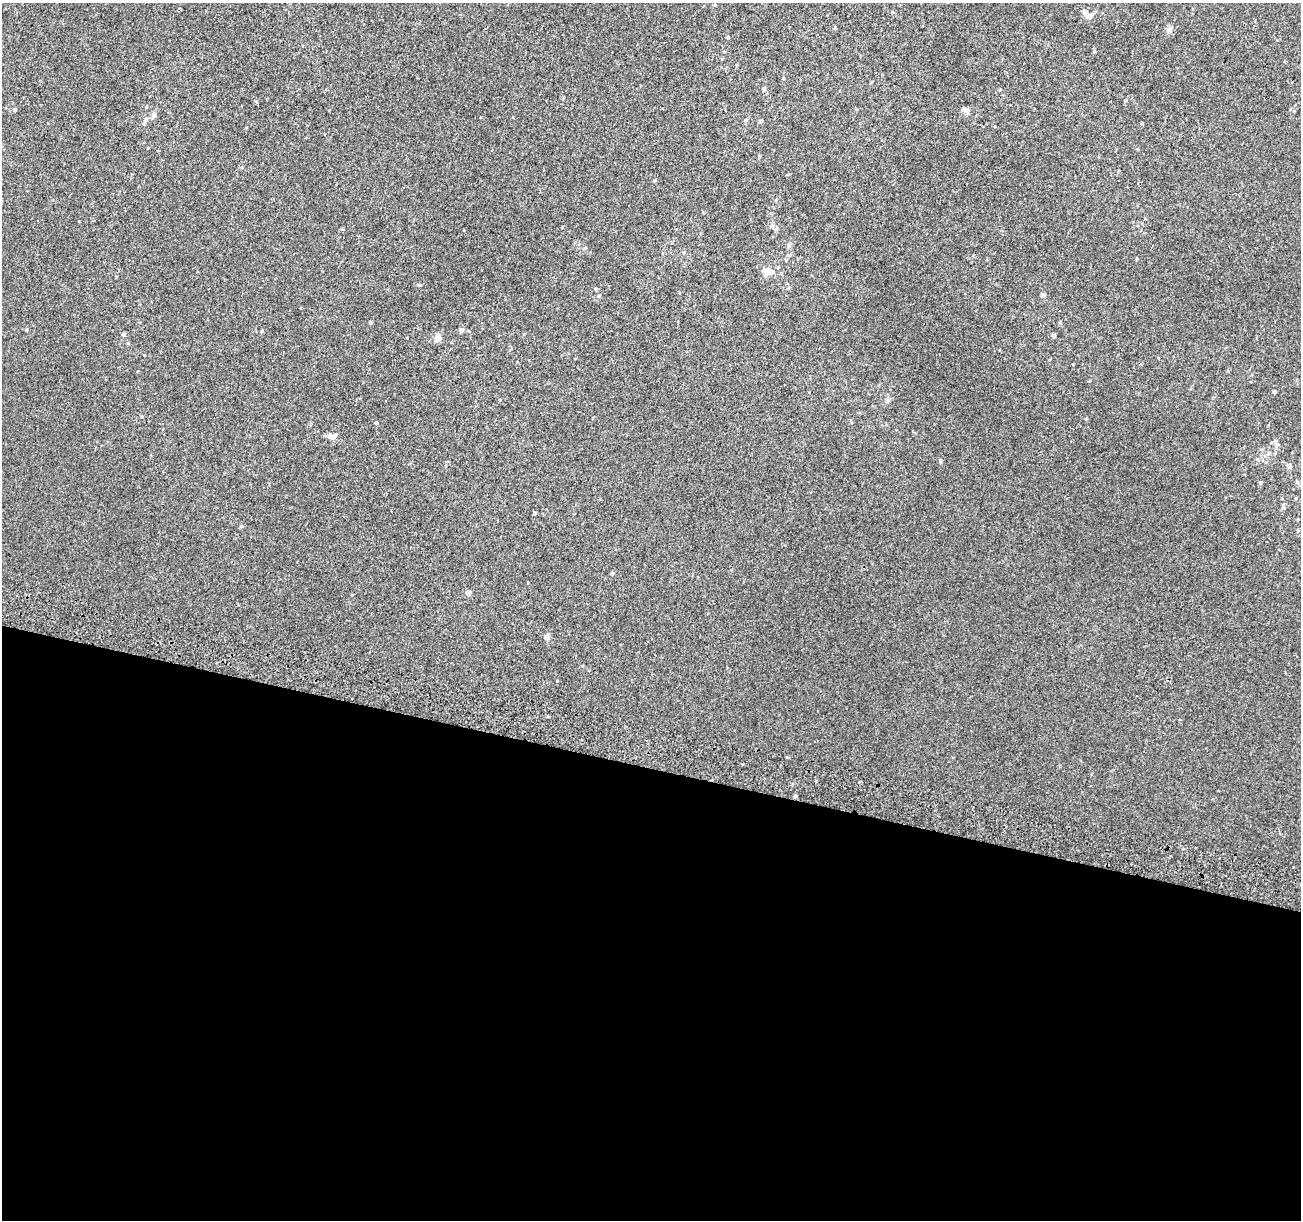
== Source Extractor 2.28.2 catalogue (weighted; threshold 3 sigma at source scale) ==
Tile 14 of 4 x 4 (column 2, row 4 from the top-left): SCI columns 1325-2623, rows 334-1551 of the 5231 x 5470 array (HDU 1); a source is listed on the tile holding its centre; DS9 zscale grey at full resolution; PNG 1303 x 1222 px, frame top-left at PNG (2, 3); no overlay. Shown black and unused: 37% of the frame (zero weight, under 2 of 3 exposures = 2% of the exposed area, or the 3 px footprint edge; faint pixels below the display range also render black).
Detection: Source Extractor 2.28.2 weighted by HDU 2 'WHT'; one run over the whole footprint, this tile lists its part. Background 0.00368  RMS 0.0054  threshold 0.0244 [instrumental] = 3 sigma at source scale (4.5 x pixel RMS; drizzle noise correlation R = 1.50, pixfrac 1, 0.0396/0.0396 arcsec/px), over >= 5 px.
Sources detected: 49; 4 inside a brighter listed object's ellipse — not listed separately; the other 45 listed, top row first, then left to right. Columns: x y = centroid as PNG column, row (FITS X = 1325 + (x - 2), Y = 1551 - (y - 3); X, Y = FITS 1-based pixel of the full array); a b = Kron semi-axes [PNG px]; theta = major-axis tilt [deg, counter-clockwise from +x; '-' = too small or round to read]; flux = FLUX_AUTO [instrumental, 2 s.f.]
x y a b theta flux
1086 13 11 6 -53 2.3
835 28 4 4 - 0.56
1169 30 8 6 47 2
763 89 6 5 - 1.2
1125 100 5 4 - 0.67
146 107 4 3 - 0.44
15 110 5 3 - 0.58
966 110 8 5 -20 3.4
154 116 7 6 - 2
746 120 5 4 - 0.83
760 122 6 3 20 0.61
144 124 5 5 - 0.72
759 156 4 4 - 0.58
789 245 5 5 - 1.4
1136 259 4 3 - 0.42
767 271 11 9 13 4.6
419 285 6 4 0 0.68
596 289 4 4 - 0.58
1043 295 5 4 - 1.4
1060 322 5 3 - 0.54
26 330 4 4 - 0.53
461 330 5 5 - 2
261 331 4 3 - 0.55
123 334 4 4 - 1.3
1054 336 6 3 89 0.6
437 338 10 6 82 3.1
1274 392 4 3 - 0.84
887 400 6 6 - 1.4
376 422 4 4 - 0.87
333 437 8 6 40 2.7
1276 442 10 5 -75 1.3
1269 453 7 6 - 1.5
940 461 4 4 - 0.88
1289 466 5 5 - 2.8
1260 482 4 4 - 0.79
1296 499 5 3 - 0.58
534 513 3 3 - 0.92
241 526 5 4 - 0.68
1298 530 5 3 - 0.52
612 573 5 4 - 0.63
468 593 4 4 - 4.4
547 637 7 6 - 1.6
548 716 3 3 - 2.2
859 782 4 3 - 0.7
795 796 4 3 - 2.3
Overlapping masked pixels (flux is a lower limit): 1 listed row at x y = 795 796
Unlisted compact peaks at least as high as the median listed source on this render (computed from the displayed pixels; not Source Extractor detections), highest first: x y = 1094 51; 816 781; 787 757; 654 181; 256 101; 1086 419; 370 323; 599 296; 500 400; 892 12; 743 764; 557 681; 1089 381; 128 343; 1073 364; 144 355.